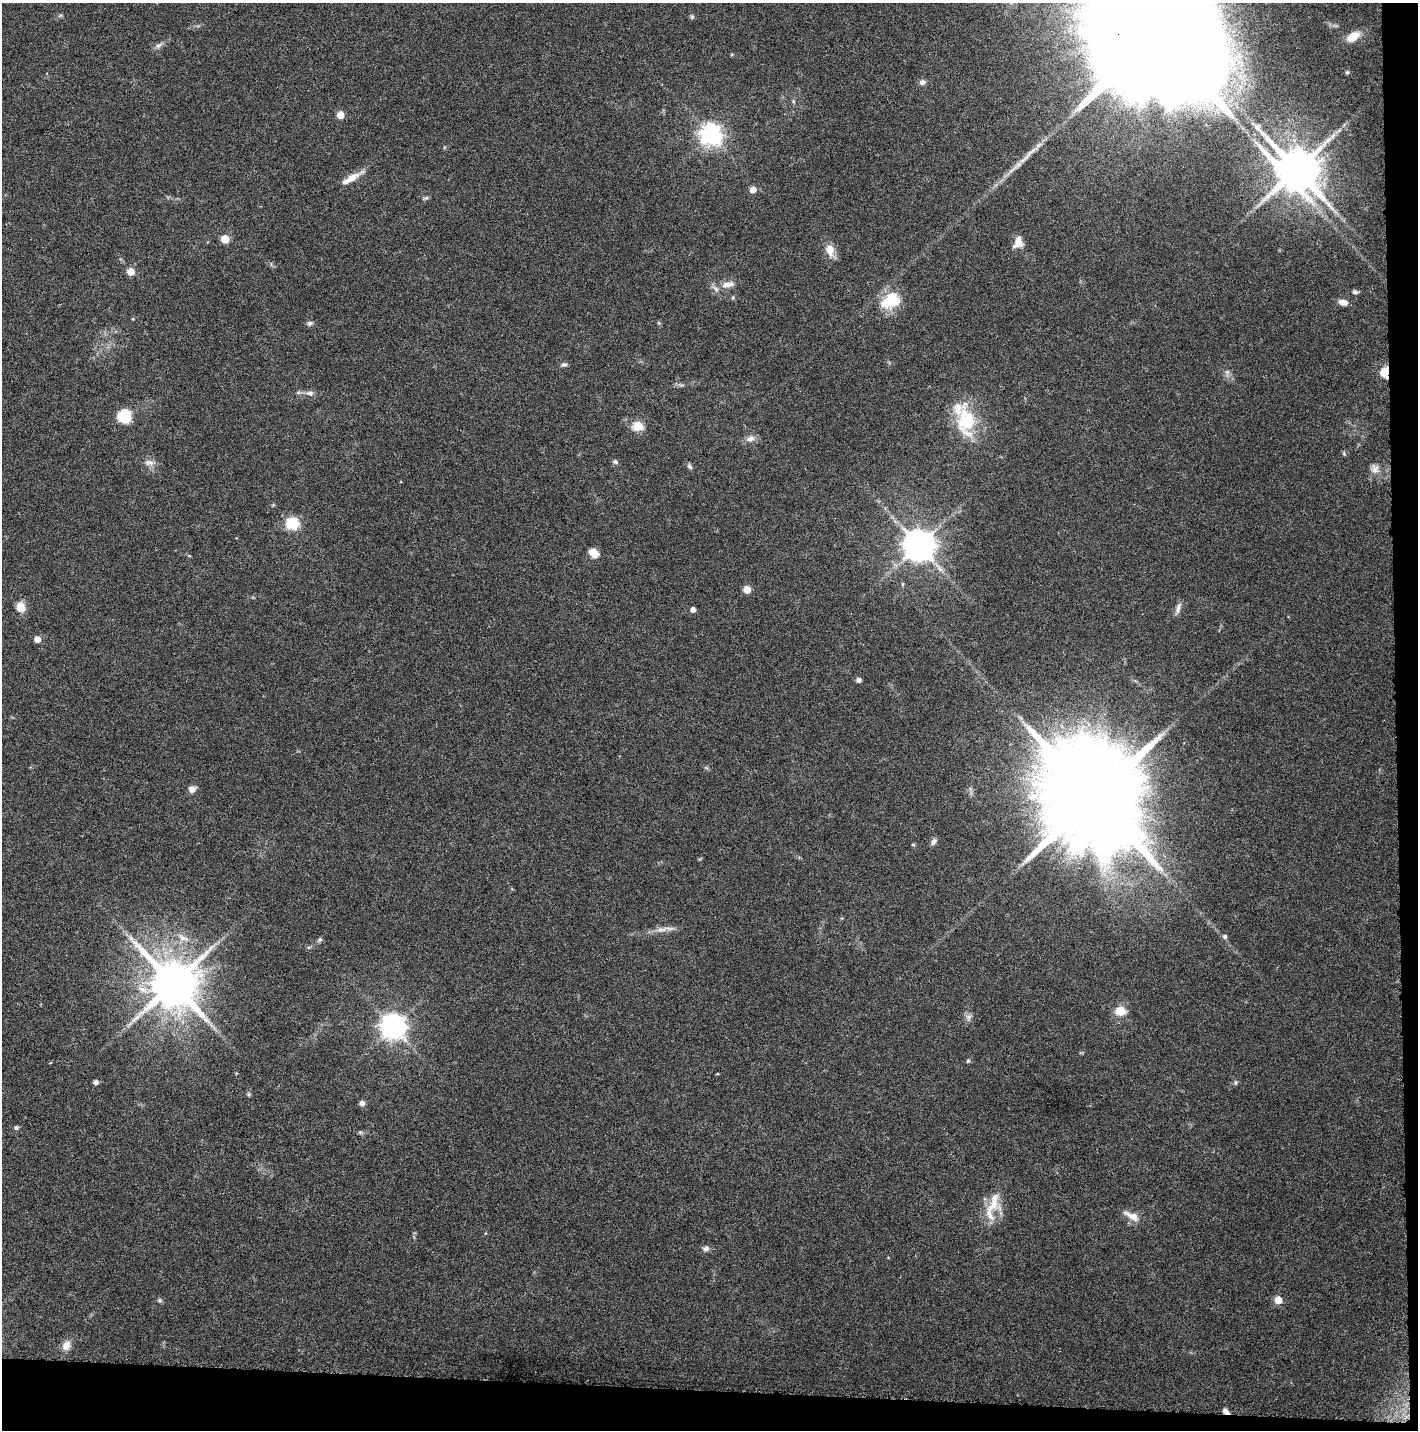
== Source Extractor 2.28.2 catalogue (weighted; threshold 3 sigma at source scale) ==
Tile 9 of 3 x 3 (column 3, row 3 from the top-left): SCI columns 2981-4396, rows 1-1428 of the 4545 x 4293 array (HDU 1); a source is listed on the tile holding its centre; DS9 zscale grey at full resolution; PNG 1420 x 1432 px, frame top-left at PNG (2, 3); no overlay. Shown black and unused: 4% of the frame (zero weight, under 3 of 6 exposures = <1% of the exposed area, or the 3 px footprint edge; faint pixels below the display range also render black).
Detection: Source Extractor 2.28.2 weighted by HDU 2 'WHT'; one run over the whole footprint, this tile lists its part. Background 0.0301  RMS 0.0024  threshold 0.00996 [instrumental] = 3 sigma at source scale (4.09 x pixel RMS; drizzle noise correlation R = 1.36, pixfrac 0.8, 0.0396/0.0396 arcsec/px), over >= 5 px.
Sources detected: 85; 1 inside a brighter object's white glare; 1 long thin detection or spike segment (spike, bleed or trail) — not listed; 5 inside a brighter listed object's ellipse — not listed separately; the other 78 listed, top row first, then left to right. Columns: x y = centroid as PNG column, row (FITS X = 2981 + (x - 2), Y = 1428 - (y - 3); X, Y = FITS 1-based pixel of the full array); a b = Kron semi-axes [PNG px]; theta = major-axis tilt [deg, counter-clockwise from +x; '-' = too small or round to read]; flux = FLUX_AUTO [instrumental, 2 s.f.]
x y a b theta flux
60 16 6 4 20 0.33
692 17 6 5 - 0.45
1157 35 59 27 -5 27000
1353 37 13 8 34 4.1
158 45 11 6 34 0.88
1347 72 5 5 - 0.35
922 82 8 7 - 0.85
793 101 6 5 - 0.38
340 115 5 5 - 4.5
710 135 8 7 - 160
1296 169 14 12 -39 1100
352 178 29 7 29 3
753 189 5 5 - 2.8
426 198 8 5 26 0.45
225 239 5 5 - 6.7
1018 242 13 10 77 2.4
830 250 16 11 -75 2.6
130 272 5 5 - 3.8
728 284 22 9 10 2.4
1355 292 7 5 -13 0.57
733 298 6 4 70 0.34
894 301 31 15 14 7.4
1343 302 11 7 -12 1.4
133 319 4 3 - 0.2
309 323 8 6 12 0.63
659 323 6 4 -72 0.28
564 364 8 6 20 0.59
1227 372 10 5 84 0.81
1386 372 5 4 - 21
299 392 7 4 18 0.43
310 393 11 7 -7 1
124 416 16 15 - 5.7
966 421 42 22 -86 13
638 426 5 5 - 12
750 438 13 9 19 1.5
1344 453 6 5 - 0.33
615 462 8 6 -20 0.53
149 463 15 8 -4 1.4
689 466 8 6 -55 0.55
1374 469 14 12 -73 1.9
273 505 5 4 - 0.24
292 523 6 6 - 27
918 545 9 9 - 460
593 553 11 9 -32 2.3
903 584 6 4 90 0.29
747 589 5 5 - 4.9
20 607 13 11 -78 2.4
1178 608 16 6 71 1.1
693 609 4 4 - 1.4
37 639 5 5 - 2.4
858 680 6 5 - 0.76
192 789 8 7 - 1.4
1093 797 31 25 -18 8200
934 842 10 6 59 0.78
913 845 5 4 - 0.3
668 928 22 4 -2 1.4
1225 936 6 5 - 0.65
183 938 21 8 -25 2.6
319 940 7 6 - 0.48
173 983 14 13 - 1300
1120 1011 5 5 - 13
968 1017 11 8 82 0.99
393 1026 8 8 - 240
968 1061 6 5 - 0.35
718 1073 3 3 - 0.37
96 1082 5 4 - 0.91
1235 1082 7 6 - 0.44
249 1094 6 5 - 0.35
362 1103 6 5 - 0.99
16 1128 6 5 - 0.54
360 1132 7 4 -1 0.38
993 1205 24 22 0 5.2
1132 1216 24 9 -29 2.5
706 1249 10 7 23 0.83
160 1300 7 6 - 0.44
1278 1300 5 5 - 5.2
66 1346 12 9 60 1.9
1225 1411 7 5 -40 1.1
Overlapping masked pixels (flux is a lower limit): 3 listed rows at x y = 1157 35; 1386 372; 1225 1411
Isophote crosses this tile's border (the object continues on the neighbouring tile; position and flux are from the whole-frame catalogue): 1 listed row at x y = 1157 35